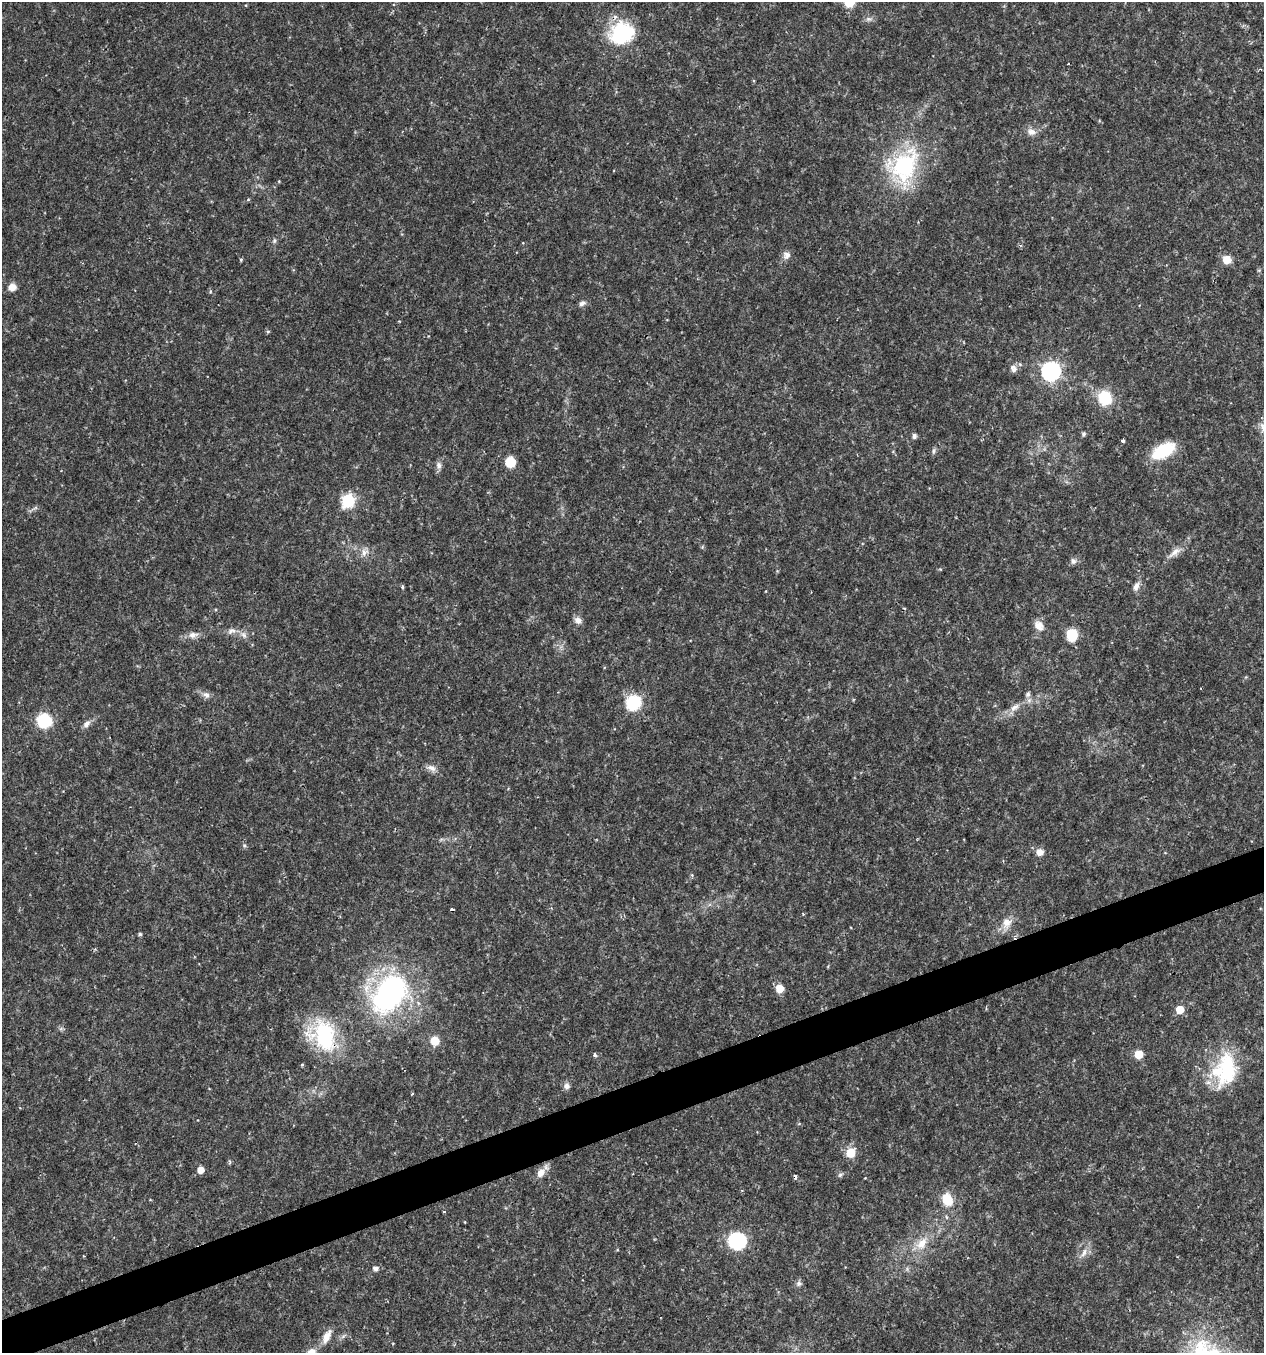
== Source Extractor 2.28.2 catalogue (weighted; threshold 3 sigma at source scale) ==
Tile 7 of 4 x 4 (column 3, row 2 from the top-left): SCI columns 2644-3905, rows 2703-4053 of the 5232 x 5405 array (HDU 1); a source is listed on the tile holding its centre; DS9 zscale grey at full resolution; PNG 1266 x 1355 px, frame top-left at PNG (2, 2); no overlay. Shown black and unused: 3% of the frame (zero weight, under 2 of 3 exposures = <1% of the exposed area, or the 3 px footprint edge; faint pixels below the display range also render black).
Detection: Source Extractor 2.28.2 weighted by HDU 2 'WHT'; one run over the whole footprint, this tile lists its part. Background 0.0262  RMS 0.003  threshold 0.0135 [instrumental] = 3 sigma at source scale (4.5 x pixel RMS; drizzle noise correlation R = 1.50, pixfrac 1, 0.0396/0.0396 arcsec/px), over >= 5 px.
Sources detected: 76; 4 cosmic-ray / hot-pixel residue — not listed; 1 inside a brighter listed object's ellipse — not listed separately; the other 71 listed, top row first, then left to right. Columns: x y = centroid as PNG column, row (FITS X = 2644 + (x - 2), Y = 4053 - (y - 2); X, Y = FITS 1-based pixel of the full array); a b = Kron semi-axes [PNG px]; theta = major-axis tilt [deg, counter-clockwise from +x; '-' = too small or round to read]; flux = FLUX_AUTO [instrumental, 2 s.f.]
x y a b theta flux
849 2 8 8 - 8.7
868 19 10 6 0 1
621 33 29 25 28 21
1031 132 12 9 -13 2
904 166 50 38 65 32
248 200 5 3 - 0.27
274 241 8 5 83 0.62
787 255 10 9 - 1.7
1227 259 8 8 - 3.8
241 260 5 4 - 0.39
12 287 9 8 - 2.2
582 303 9 6 29 1.1
268 331 6 4 18 0.35
1013 368 11 9 -60 1.4
1051 371 8 7 - 110
1105 398 13 12 - 11
1263 426 16 9 73 2.6
1083 434 6 5 - 0.56
914 436 7 6 - 0.82
1123 440 3 3 - 0.87
933 451 9 4 79 0.63
1163 451 26 13 29 13
510 462 8 8 - 6.9
439 465 11 7 -84 1.2
348 501 8 8 - 20
35 508 7 4 19 0.56
1174 552 21 7 41 2.6
364 553 10 9 - 1.9
1073 561 9 7 -76 0.99
1136 586 12 7 70 1.6
402 587 5 4 - 0.46
578 620 10 8 -45 1.5
1039 625 15 11 -51 2.6
232 631 13 8 12 1.7
193 635 13 8 10 2
244 635 10 8 -63 1.4
1072 635 9 7 85 12
1028 694 8 6 66 0.89
206 695 10 8 -40 1.3
633 702 9 8 - 25
1014 707 16 8 36 2.4
44 721 8 8 - 28
86 724 12 7 46 1.5
431 768 14 8 -22 1.7
244 845 6 4 -45 0.46
1040 852 8 8 - 2
1007 922 14 13 - 3.4
140 934 5 4 - 0.55
780 988 7 7 - 4.5
389 994 44 29 52 64
1180 1010 5 5 - 6
324 1035 33 26 -62 29
435 1041 8 8 - 4.4
1139 1054 7 6 - 5
595 1055 4 4 - 0.79
302 1065 4 4 - 0.31
1227 1069 47 23 84 20
567 1086 8 8 - 1.3
851 1153 10 9 - 4.6
201 1170 5 5 - 3.3
541 1173 12 9 49 2.6
840 1175 7 6 - 0.64
947 1199 10 8 -67 8.4
444 1211 4 2 - 0.34
465 1222 4 2 - 0.2
737 1241 9 9 - 43
922 1243 20 12 52 5.2
1084 1253 14 7 67 2
375 1268 5 5 - 1.3
799 1283 9 7 46 0.91
327 1336 19 8 64 3
Overlapping masked pixels (flux is a lower limit): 1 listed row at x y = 324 1035
Isophote crosses this tile's border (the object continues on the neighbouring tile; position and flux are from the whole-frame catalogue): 2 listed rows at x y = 849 2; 1263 426